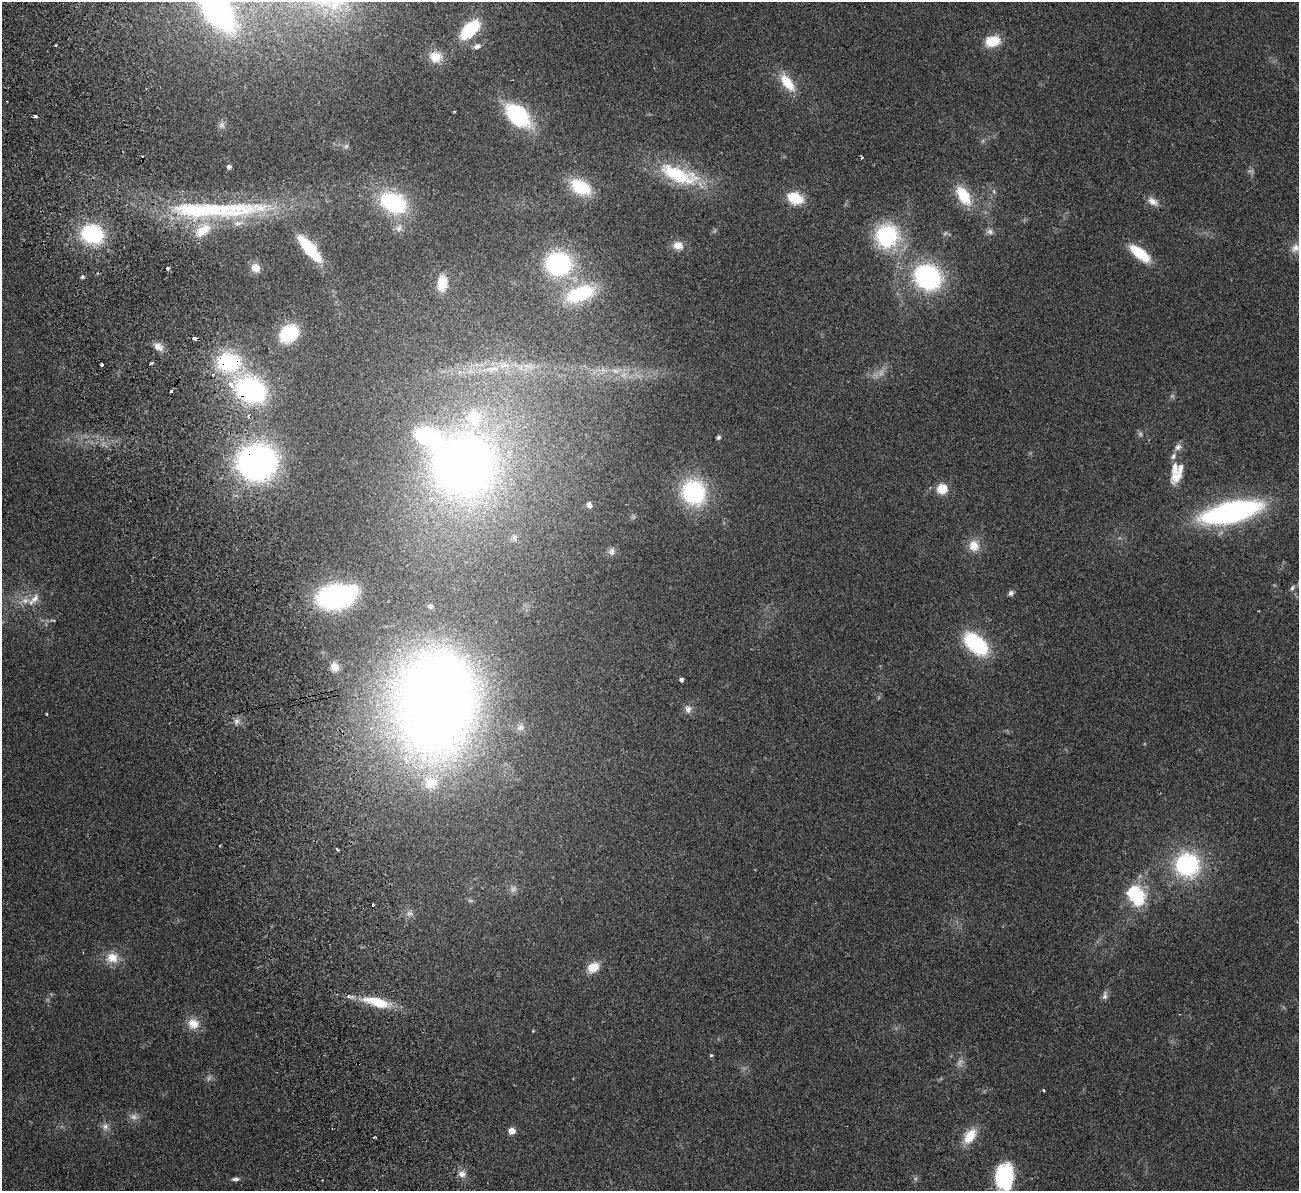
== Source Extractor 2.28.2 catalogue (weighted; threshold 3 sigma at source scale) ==
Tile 11 of 4 x 4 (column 3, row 3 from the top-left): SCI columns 2651-3947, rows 1355-2543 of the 5300 x 5207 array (HDU 1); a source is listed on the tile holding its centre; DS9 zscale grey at full resolution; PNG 1301 x 1193 px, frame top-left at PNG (2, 2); no overlay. Shown black and unused: <1% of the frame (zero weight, under 2 of 3 exposures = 3% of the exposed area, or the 3 px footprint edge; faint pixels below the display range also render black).
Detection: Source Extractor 2.28.2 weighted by HDU 2 'WHT'; one run over the whole footprint, this tile lists its part. Background 0.0951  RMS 0.0086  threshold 0.0389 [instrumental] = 3 sigma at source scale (4.5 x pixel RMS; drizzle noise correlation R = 1.50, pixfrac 1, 0.05/0.05 arcsec/px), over >= 5 px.
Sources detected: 113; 8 too faint to see at this stretch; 1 inside a brighter object's white glare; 2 cosmic-ray / hot-pixel residue — not listed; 9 inside a brighter listed object's ellipse — not listed separately; the other 93 listed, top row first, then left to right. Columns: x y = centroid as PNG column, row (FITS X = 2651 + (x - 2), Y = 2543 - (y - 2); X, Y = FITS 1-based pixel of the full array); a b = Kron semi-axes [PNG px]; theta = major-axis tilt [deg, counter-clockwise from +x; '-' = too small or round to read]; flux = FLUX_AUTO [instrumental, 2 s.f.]
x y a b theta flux
217 10 38 21 -53 240
470 29 19 10 45 52
992 41 14 10 13 22
56 45 3 3 - 2.1
477 46 10 6 21 3.3
435 57 16 13 -9 13
787 82 23 11 -52 20
454 112 4 2 - 0.69
518 115 21 13 -42 96
35 116 4 3 - 3.3
221 125 8 8 - 3.1
346 146 6 5 - 1.7
229 167 5 4 - 2.4
678 175 56 20 -20 61
580 187 18 12 -29 44
963 196 25 13 -58 28
795 198 14 9 -20 30
1153 201 15 9 -32 6.1
393 203 26 18 -28 78
217 210 152 21 1 140
399 228 11 7 60 4.2
203 230 24 14 37 21
92 234 15 12 -10 110
887 236 27 26 - 69
678 245 13 10 -10 7.7
309 248 25 8 -50 60
1295 248 13 11 39 6.3
1140 253 21 8 -38 37
558 264 20 18 -10 130
256 268 12 10 -45 7.2
168 269 3 3 - 24
82 277 4 4 - 1.9
928 277 21 18 -31 140
442 283 17 9 83 17
580 294 35 17 20 61
289 333 15 12 38 54
195 338 5 3 - 6.7
158 347 13 8 -40 5.9
229 362 24 18 0 74
151 363 3 3 - 2.9
102 364 3 3 - 4.2
504 365 10 7 16 5.4
615 371 8 6 -20 3.5
251 390 26 21 -24 140
171 391 3 3 - 1.8
718 437 5 5 - 1.7
257 462 25 23 6 330
463 465 60 59 - 540
1175 468 26 10 84 12
942 489 7 7 - 22
694 492 24 22 -62 89
589 505 7 6 - 2.9
1231 512 45 15 13 250
514 538 8 6 60 2.3
974 546 15 13 -70 12
612 551 10 7 83 3.3
1292 588 8 6 58 2.1
1011 593 7 6 - 2.4
335 597 26 17 8 180
35 598 15 9 53 7
430 606 7 7 - 2.5
53 620 8 3 -12 1.1
976 644 25 14 -42 70
335 667 9 8 - 7.4
681 680 4 4 - 3
436 703 72 52 82 1500
688 709 10 9 - 4.2
47 714 3 2 - 0.72
236 721 8 7 - 3.2
520 728 9 8 - 3.7
431 783 22 20 1 30
337 849 4 2 - 1.3
1187 865 20 19 - 100
513 889 9 7 32 3.4
1139 898 22 14 76 33
373 905 3 3 - 2.2
409 913 8 7 - 3.4
112 958 17 14 -10 12
593 967 12 9 34 13
1105 996 11 6 86 3.2
377 1002 35 11 -16 29
193 1024 14 12 -28 11
533 1031 3 3 - 0.62
711 1055 5 4 - 1
1044 1090 3 2 - 0.93
134 1117 10 8 9 4.2
105 1126 9 8 - 3.9
511 1131 5 4 - 17
970 1136 19 11 55 17
374 1137 3 2 - 1.5
462 1174 10 9 - 4.9
1004 1177 27 18 87 59
235 1179 9 5 2 2.5
Overlapping masked pixels (flux is a lower limit): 4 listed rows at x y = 229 362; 251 390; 257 462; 436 703
Isophote crosses this tile's border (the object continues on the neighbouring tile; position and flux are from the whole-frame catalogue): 2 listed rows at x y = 217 10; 1004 1177